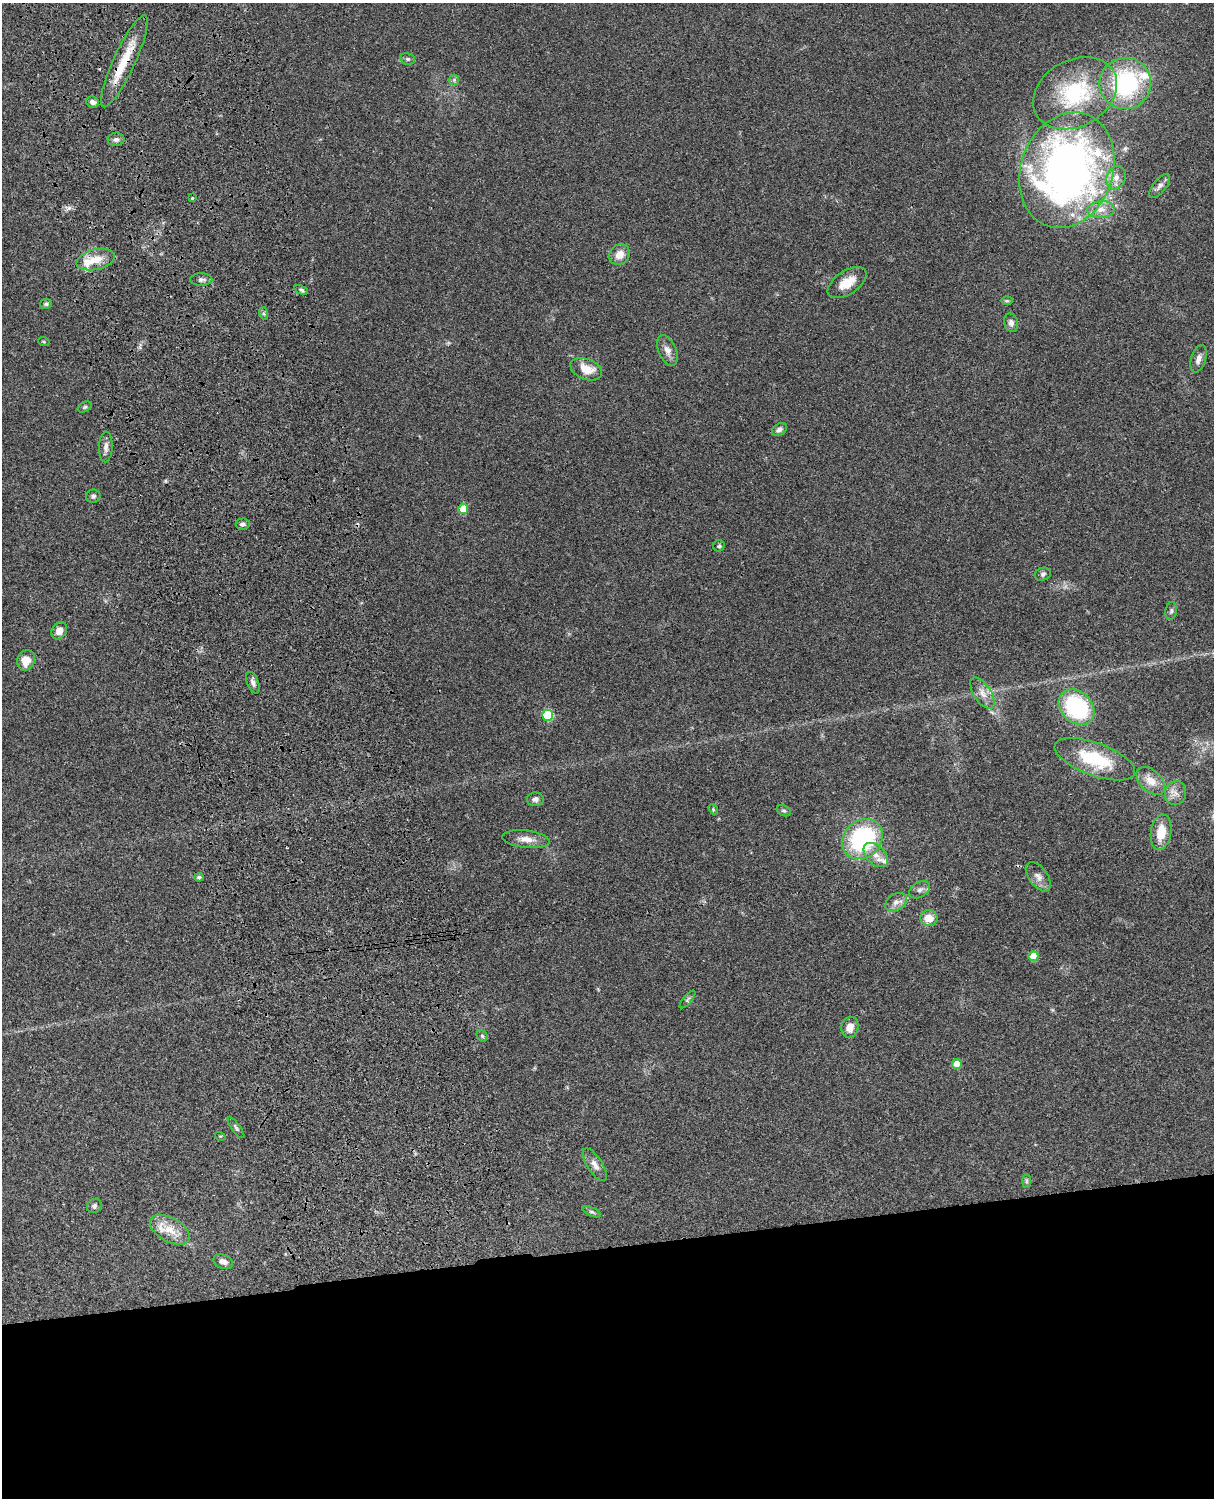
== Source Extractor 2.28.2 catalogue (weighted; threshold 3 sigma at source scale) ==
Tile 11 of 4 x 3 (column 3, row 3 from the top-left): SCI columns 2546-3757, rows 278-1773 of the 5088 x 4928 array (HDU 1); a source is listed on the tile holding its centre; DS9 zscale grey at full resolution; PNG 1216 x 1500 px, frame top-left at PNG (2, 3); each listed source drawn as its Kron ellipse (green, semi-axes under 4 px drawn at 4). Shown black and unused: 17% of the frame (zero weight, under 3 of 4 exposures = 6% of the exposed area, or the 3 px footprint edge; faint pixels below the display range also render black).
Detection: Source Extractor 2.28.2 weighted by HDU 2 'WHT'; one run over the whole footprint, this tile lists its part. Background 0.0753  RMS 0.0058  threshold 0.026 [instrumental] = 3 sigma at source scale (4.5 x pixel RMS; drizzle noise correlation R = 1.50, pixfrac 1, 0.05/0.05 arcsec/px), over >= 5 px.
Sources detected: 75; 2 cosmic-ray / hot-pixel residue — neither listed nor drawn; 5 inside a brighter listed object's ellipse — not listed separately; the other 68 listed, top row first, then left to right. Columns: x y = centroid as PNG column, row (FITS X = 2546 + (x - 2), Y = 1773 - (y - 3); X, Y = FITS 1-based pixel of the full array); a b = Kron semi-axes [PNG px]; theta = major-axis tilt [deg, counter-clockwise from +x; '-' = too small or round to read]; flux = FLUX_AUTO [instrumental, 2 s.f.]
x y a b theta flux
408 59 7 5 -14 1.2
124 61 50 11 65 18
454 80 5 5 - 0.93
1125 83 26 25 - 63
1075 93 44 33 29 44
93 102 6 5 - 1.9
116 139 8 7 - 1.8
1067 170 59 46 71 340
1116 178 12 9 68 4.2
1160 186 14 6 51 2.3
192 198 4 4 - 0.54
1101 209 13 8 4 5.2
620 254 11 9 45 5.7
96 260 19 10 14 8.8
201 279 11 6 0 1.9
847 283 22 11 33 9.9
301 290 7 4 -24 1
1007 301 6 4 -1 0.78
46 304 6 5 - 1
263 313 6 4 -71 0.89
1011 323 9 7 -75 2.5
44 342 6 3 -19 0.56
667 350 16 8 -66 4.2
1198 359 14 7 73 3.2
586 369 16 10 -21 8.8
85 407 7 5 27 1
779 429 8 5 37 2.1
106 447 15 7 88 3.1
93 496 7 6 - 1.4
463 509 5 5 - 11
243 524 7 5 4 1.8
719 546 6 5 - 0.92
1043 574 8 6 19 1.5
1171 611 9 5 80 1.4
59 631 9 7 56 4.7
26 660 10 8 65 7.2
253 683 11 5 -66 2.1
982 693 18 8 -56 5.2
1077 707 20 15 -44 59
547 715 5 5 - 33
1095 759 42 16 -20 30
1151 781 17 10 -44 6.9
1175 793 12 10 71 4
535 799 8 6 2 1.9
713 809 5 4 - 0.73
784 811 7 5 -26 1.1
1161 832 18 10 81 11
526 839 24 8 -6 5.7
862 839 22 18 44 67
876 855 14 9 -45 5.3
199 877 4 4 - 1.1
1038 877 17 9 -54 4
920 890 11 7 31 2.4
896 902 11 8 33 3.6
929 918 8 8 - 8.5
1033 956 5 5 - 10
687 999 11 4 50 1.1
850 1027 10 8 78 5.4
482 1036 6 5 - 1
957 1064 5 5 - 8.5
236 1128 13 4 -53 1.1
220 1136 5 3 - 0.53
595 1165 19 7 -57 4.1
1026 1181 7 4 90 1
94 1206 8 7 - 1.6
592 1212 10 4 -23 1.1
170 1230 22 12 -29 9.2
223 1262 10 6 -21 3.2
Overlapping masked pixels (flux is a lower limit): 1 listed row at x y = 124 61
Unlisted compact peaks at least as high as the median listed source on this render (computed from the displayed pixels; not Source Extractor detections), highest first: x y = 69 208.